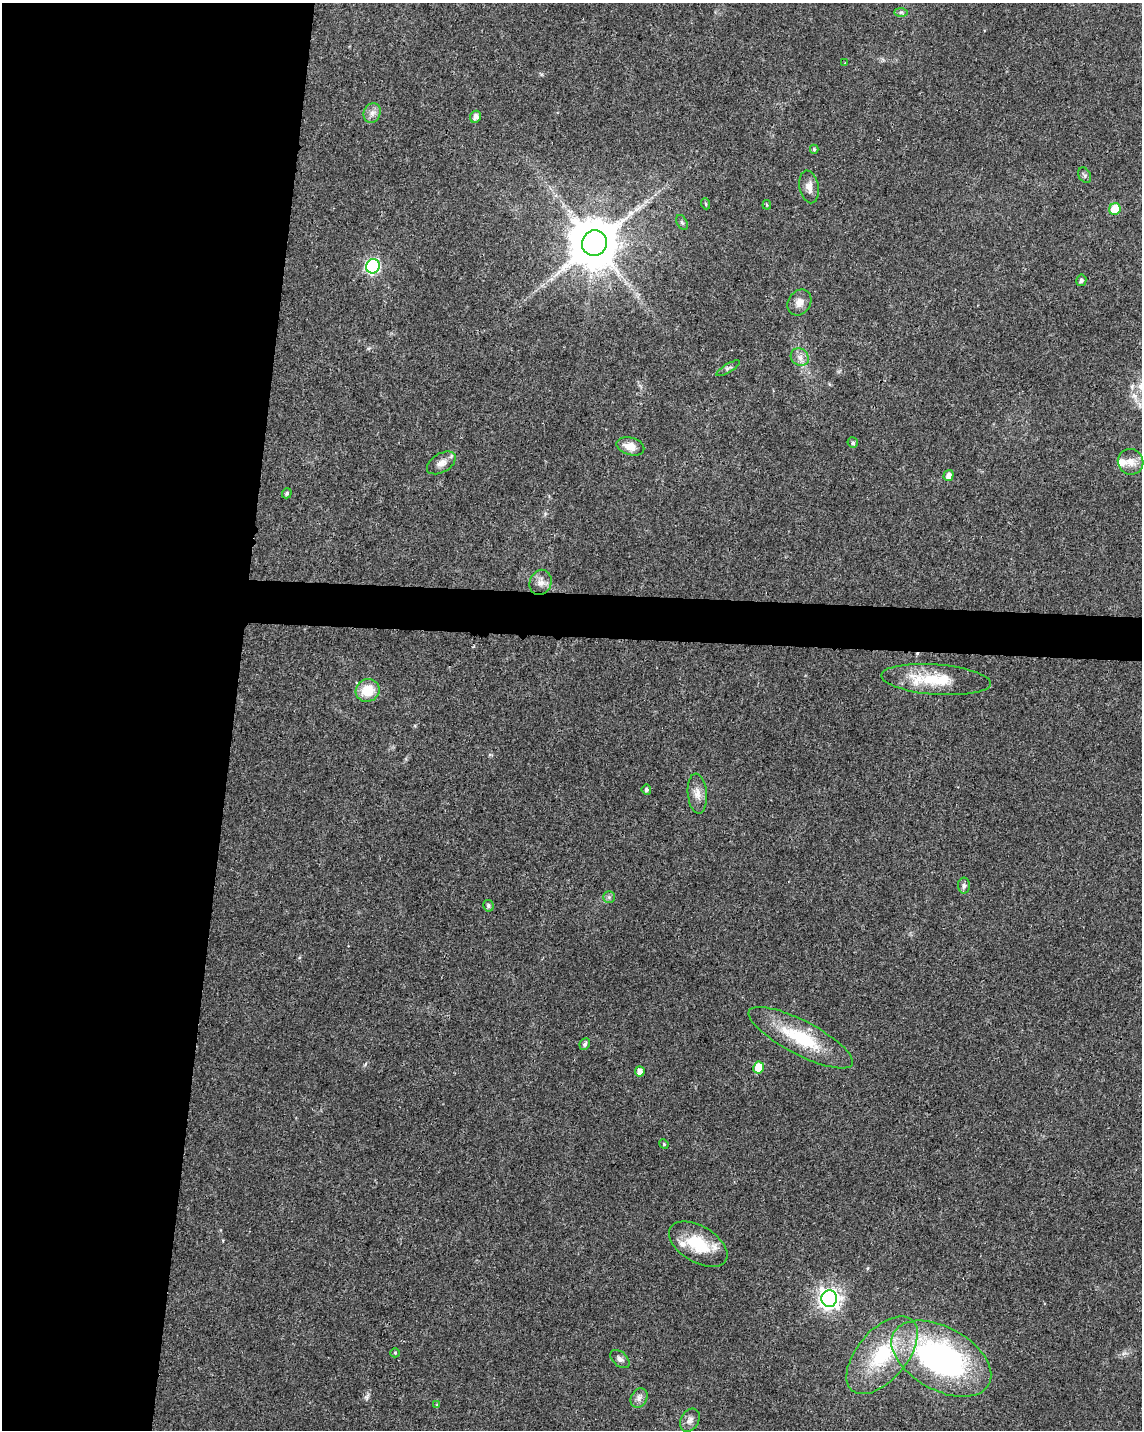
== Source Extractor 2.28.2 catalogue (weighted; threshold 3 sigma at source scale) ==
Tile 5 of 4 x 3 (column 1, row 2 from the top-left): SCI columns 4-1143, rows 1661-3088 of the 4573 x 4801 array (HDU 1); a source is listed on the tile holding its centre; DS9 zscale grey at full resolution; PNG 1144 x 1432 px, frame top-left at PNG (2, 3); each listed source drawn as its Kron ellipse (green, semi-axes under 4 px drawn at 4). Shown black and unused: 23% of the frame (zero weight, under 3 of 4 exposures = <1% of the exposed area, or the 3 px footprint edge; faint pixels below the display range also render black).
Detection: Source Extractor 2.28.2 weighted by HDU 2 'WHT'; one run over the whole footprint, this tile lists its part. Background 0.0197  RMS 0.0028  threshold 0.0128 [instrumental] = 3 sigma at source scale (4.5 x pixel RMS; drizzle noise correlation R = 1.50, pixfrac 1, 0.0396/0.0396 arcsec/px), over >= 5 px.
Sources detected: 47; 2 inside a brighter listed object's ellipse — not listed separately; the other 45 listed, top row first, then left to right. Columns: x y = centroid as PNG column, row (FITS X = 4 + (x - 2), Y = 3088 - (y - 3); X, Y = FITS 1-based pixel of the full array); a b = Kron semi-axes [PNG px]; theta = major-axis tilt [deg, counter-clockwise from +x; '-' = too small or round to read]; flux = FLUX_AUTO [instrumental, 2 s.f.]
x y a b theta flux
901 12 7 4 0 0.54
845 63 3 3 - 0.27
372 113 10 8 65 1.6
475 117 6 5 - 1.6
814 149 4 4 - 0.39
1085 175 8 6 -59 0.58
809 187 16 9 -78 2.1
706 204 5 3 - 0.29
767 205 4 4 - 0.3
1115 209 6 5 - 7.6
682 222 8 5 -62 0.54
594 243 13 12 - 1500
373 266 7 6 - 45
1081 280 5 5 - 0.78
799 302 14 11 55 2.2
800 357 9 8 - 1.6
728 368 13 4 31 0.7
853 443 5 5 - 0.53
630 446 14 8 -15 3
1130 462 13 12 - 2.9
441 463 16 9 31 2.2
948 475 5 5 - 1.7
287 493 5 4 - 0.56
540 582 13 10 68 2
936 680 55 15 -4 12
368 690 12 11 - 6.6
646 790 5 4 - 0.7
697 794 20 9 -85 2.6
964 886 8 6 88 0.82
609 897 5 5 - 0.56
488 906 6 5 - 0.64
801 1038 58 17 -27 16
585 1044 6 5 - 0.77
759 1068 6 5 - 5.8
640 1071 5 5 - 1.7
664 1144 5 4 - 0.35
698 1244 32 18 -31 11
829 1299 8 8 - 170
395 1353 5 4 - 0.34
882 1355 46 25 50 20
620 1359 11 7 -42 1.1
941 1359 54 31 -29 76
639 1398 10 8 62 1.4
437 1404 4 3 - 0.2
690 1420 12 9 60 1.6
Unlisted compact peaks at least as high as the median listed source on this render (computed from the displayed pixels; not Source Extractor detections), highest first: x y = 366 1397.